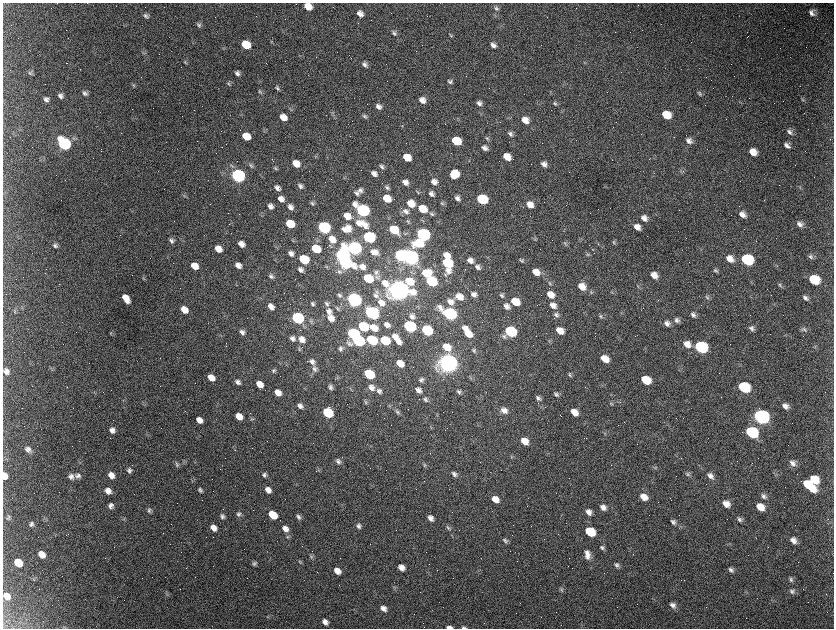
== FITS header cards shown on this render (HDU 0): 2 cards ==
NAXIS1  =                 1663 / length of data axis 1
NAXIS2  =                 1252 / length of data axis 2

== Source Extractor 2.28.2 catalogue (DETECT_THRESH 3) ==
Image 1663 x 1252 px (HDU 0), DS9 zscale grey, zoomed out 1/2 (1 PNG px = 2 x 2 image px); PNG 836 x 630 px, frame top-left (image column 2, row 1251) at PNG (3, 3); no overlay
Background 2490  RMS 42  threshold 127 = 3 sigma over >= 5 px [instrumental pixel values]
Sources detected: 463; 138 cannot appear on this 1/2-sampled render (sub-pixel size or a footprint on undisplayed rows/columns) and are not listed; the other 325 listed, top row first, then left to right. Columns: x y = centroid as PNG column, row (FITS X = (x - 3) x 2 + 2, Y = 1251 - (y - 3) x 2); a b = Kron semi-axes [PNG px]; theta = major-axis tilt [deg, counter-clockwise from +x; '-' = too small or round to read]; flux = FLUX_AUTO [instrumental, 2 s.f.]
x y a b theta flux
308 7 7 6 - 1.2e+05
496 8 8 6 -52 2.6e+04
812 13 8 7 - 4.6e+04
360 14 7 6 - 5.4e+04
146 16 7 6 - 2.5e+04
199 25 7 5 -34 2.0e+04
394 33 7 4 -50 1.9e+04
450 36 6 3 -37 1.0e+04
271 41 5 3 - 8.4e+03
246 45 7 6 - 2.5e+05
493 45 6 5 - 4.0e+04
143 52 6 3 -11 1.0e+04
185 62 6 4 -50 1.3e+04
365 65 7 5 -42 3.0e+04
30 73 6 5 - 1.6e+04
237 73 5 4 - 2.8e+04
450 82 7 5 -25 2.4e+04
229 84 7 4 -37 1.5e+04
133 85 5 4 - 1.3e+04
277 88 7 4 -49 1.7e+04
260 92 7 3 -41 1.1e+04
85 93 6 5 - 2.7e+04
699 93 7 4 -44 1.8e+04
61 96 6 5 - 3.2e+04
46 99 6 5 - 3.0e+04
422 100 8 6 -34 5.5e+04
803 100 4 3 - 7.9e+03
479 103 7 5 -35 3.2e+04
555 104 7 5 -43 1.8e+04
379 107 7 5 -32 3.7e+04
291 109 7 3 -49 1.0e+04
332 113 5 4 - 1.3e+04
666 115 7 6 - 1.7e+05
365 116 7 5 -35 2.1e+04
283 117 6 5 - 9.3e+04
525 120 7 6 - 8.5e+04
264 130 6 3 -60 1.0e+04
789 132 8 5 -43 3.5e+04
510 134 7 5 -30 2.8e+04
246 136 7 5 -31 1.7e+05
74 138 7 5 -28 1.9e+04
487 139 6 3 -46 1.1e+04
456 141 7 6 - 2.9e+05
689 141 8 6 -35 4.5e+04
64 144 8 6 -42 2.3e+06
787 145 8 5 -43 3.8e+04
485 148 6 5 - 3.7e+04
753 152 7 6 - 9.4e+04
315 157 5 4 - 1.0e+04
407 157 7 5 -33 1.6e+05
507 157 7 5 -40 1.3e+05
272 160 4 1 - 5.5e+03
296 164 6 5 - 1.0e+05
544 164 6 5 - 4.3e+04
251 165 8 5 -38 2.2e+04
382 167 7 4 -35 2.2e+04
276 168 7 4 -39 1.5e+04
681 171 4 2 - 8.0e+03
374 174 6 5 - 4.8e+04
454 174 7 7 - 2.1e+05
238 176 7 6 - 3.3e+06
405 182 6 5 - 4.9e+04
434 182 8 7 - 4.9e+04
300 186 7 5 -44 2.7e+04
387 187 7 4 -44 2.2e+04
277 188 7 5 -47 3.9e+04
360 190 7 6 - 3.1e+04
418 192 5 3 - 9.6e+03
357 193 7 6 - 2.6e+04
431 194 6 6 - 3.4e+04
184 195 4 3 - 8.1e+03
457 198 6 4 -35 3.2e+04
281 199 7 5 -40 5.6e+04
387 199 7 5 -34 1.8e+05
482 199 7 6 - 7.5e+05
312 203 7 4 -35 1.6e+04
411 204 7 6 - 1.2e+05
442 204 7 5 -35 1.6e+04
530 205 8 6 -37 7.8e+04
270 206 6 5 - 4.4e+04
290 207 7 6 - 4.1e+04
422 209 7 6 - 1.9e+05
362 210 8 6 -35 2.7e+06
406 211 9 6 -35 3.8e+04
431 214 7 4 -39 1.8e+04
742 214 8 6 -44 6.0e+04
347 216 8 6 -34 1.0e+05
644 218 8 7 - 5.3e+04
358 223 8 5 -43 4.2e+04
290 224 7 5 -35 3.0e+05
799 224 8 5 -44 3.7e+04
364 225 15 8 -45 1.0e+05
324 227 7 6 - 1.9e+06
637 227 7 6 - 6.4e+04
348 229 9 7 -84 8.1e+04
344 230 7 4 -59 3.9e+04
394 230 7 5 -37 3.6e+05
405 233 4 3 - 8.0e+03
423 235 7 6 - 2.4e+06
369 237 7 6 - 1.5e+06
332 239 9 7 -51 1.0e+05
535 239 5 3 - 1.0e+04
171 240 6 5 - 2.7e+04
293 241 3 2 - 6.1e+03
613 242 6 4 88 1.1e+04
419 243 10 7 2 3.0e+05
565 243 7 4 -37 1.6e+04
241 244 7 5 -43 5.8e+04
55 245 7 6 - 2.6e+04
276 247 4 2 - 7.0e+03
354 248 8 6 -20 4.0e+06
218 249 7 5 -39 9.0e+04
316 249 7 5 -35 3.9e+05
374 252 8 5 -20 5.7e+04
291 253 6 4 -44 3.5e+04
342 255 7 6 - 3.8e+06
401 255 7 6 - 1.5e+06
587 255 6 4 -56 1.2e+04
446 256 6 6 - 8.8e+04
410 257 8 6 -33 6.1e+06
810 257 7 5 -47 2.1e+04
304 259 7 5 -35 5.6e+05
730 259 8 6 -36 8.1e+04
471 260 7 5 -42 5.4e+04
521 260 6 5 - 1.5e+04
747 260 8 6 -25 9.9e+05
345 263 8 6 -23 2.4e+06
447 263 7 6 - 6.0e+05
238 265 6 5 - 5.3e+04
195 266 7 5 -39 1.3e+05
362 267 7 5 -38 5.3e+04
477 267 8 5 -43 3.4e+04
301 270 6 5 - 3.4e+04
448 271 10 7 59 6.7e+04
715 271 7 5 -15 1.8e+04
336 272 2 2 - 2.9e+03
339 272 6 4 -44 1.5e+04
376 272 7 6 - 2.4e+04
536 272 8 6 -35 9.4e+04
426 273 8 7 - 2.6e+05
654 275 7 5 -35 7.0e+04
271 276 6 5 - 2.3e+04
143 277 3 2 - 1.1e+04
368 278 7 5 -34 4.1e+05
377 278 8 4 -38 2.3e+04
814 280 8 6 -28 3.5e+05
409 281 8 6 -35 1.9e+05
431 281 7 6 - 8.5e+05
550 283 7 5 -57 1.9e+04
779 285 6 6 - 1.8e+04
582 286 8 6 -38 1.0e+05
638 287 6 3 -55 1.0e+04
399 289 10 7 -23 1.2e+07
591 292 5 3 - 1.0e+04
612 293 4 3 - 8.5e+03
474 294 6 4 -45 3.6e+04
339 295 7 5 -46 2.2e+04
550 295 8 6 -39 8.6e+04
376 296 8 7 - 3.5e+04
502 296 6 5 - 1.8e+04
459 297 7 6 - 9.3e+04
707 297 8 4 -57 1.7e+04
126 298 9 5 -56 1.0e+05
805 298 7 4 -45 2.9e+04
354 300 7 6 - 4.6e+06
450 302 9 6 -43 5.6e+04
515 302 7 6 - 2.2e+05
381 303 9 7 -42 6.7e+04
312 304 5 4 - 1.7e+04
327 304 6 5 - 2.1e+04
553 305 9 7 -31 6.1e+04
507 306 7 6 - 4.6e+04
271 307 6 5 - 5.2e+04
337 308 6 4 -52 1.3e+04
184 310 6 5 - 1.2e+05
329 312 8 6 -55 4.7e+04
371 313 8 6 -31 1.9e+06
449 313 8 6 -32 2.5e+06
693 314 7 5 -58 2.8e+04
556 315 7 5 -50 2.6e+04
412 316 6 5 - 3.3e+04
601 316 6 5 - 1.5e+04
297 318 7 6 - 1.9e+06
331 318 7 5 -46 6.8e+04
677 320 8 6 -40 2.8e+04
311 321 7 5 -85 2.0e+04
667 323 7 5 -44 3.8e+04
387 325 6 4 -37 4.4e+04
363 326 7 5 -35 5.9e+05
409 326 7 6 - 1.5e+06
374 328 8 6 -33 1.2e+05
752 328 8 6 -40 3.0e+04
427 330 7 6 - 7.5e+05
804 330 7 4 -51 1.8e+04
510 331 7 6 - 1.1e+06
560 331 7 5 -35 1.1e+05
242 332 6 5 - 3.3e+04
467 332 13 6 -56 1.8e+05
353 334 7 6 - 1.5e+06
504 336 7 6 - 2.4e+04
395 337 8 6 -36 7.1e+04
293 338 7 6 - 3.7e+04
301 340 9 7 -37 7.0e+04
372 340 7 5 -34 7.7e+05
385 340 7 5 -34 4.8e+05
300 341 2 2 - 1.1e+04
358 341 7 6 - 1.6e+06
398 342 6 5 - 4.6e+04
550 342 5 2 - 8.4e+03
687 344 9 7 -31 8.1e+04
226 346 2 1 - 7.6e+03
447 347 8 6 -39 1.6e+05
700 347 8 6 -27 1.5e+06
340 348 7 6 - 2.5e+04
299 349 5 4 - 1.1e+04
474 350 6 5 - 1.7e+04
605 359 7 5 -32 1.3e+05
307 361 2 2 - 4.1e+03
312 361 8 6 -41 3.7e+04
448 362 8 7 - 1.1e+07
400 363 7 5 -37 1.3e+05
315 369 8 6 -68 3.0e+04
6 371 7 6 - 4.1e+04
273 371 6 5 - 1.8e+04
369 374 7 5 -37 6.6e+05
570 375 6 4 -77 1.4e+04
211 378 7 5 -42 1.0e+05
337 378 5 3 - 9.6e+03
421 380 7 5 -47 2.4e+04
646 380 7 6 - 3.0e+05
238 382 7 5 -44 3.3e+04
260 384 6 5 - 9.1e+04
330 387 6 5 - 2.3e+04
744 387 8 6 -28 7.3e+05
372 388 9 6 -41 5.0e+04
418 390 6 5 - 4.0e+04
379 391 7 5 -40 3.0e+04
278 392 6 5 - 8.3e+04
459 392 6 5 - 2.3e+04
556 394 6 6 - 2.1e+04
538 398 7 5 -50 2.7e+04
425 400 7 4 -47 1.9e+04
366 402 6 5 - 1.6e+04
611 403 6 4 -30 1.4e+04
300 406 6 5 - 3.5e+04
785 406 7 6 - 4.7e+04
504 410 9 7 -34 5.8e+04
397 412 8 5 -44 2.1e+04
574 412 7 5 -35 9.0e+04
328 413 7 6 - 7.6e+05
239 416 6 5 - 1.0e+05
761 416 8 7 - 4.2e+06
252 419 7 4 -40 1.4e+04
199 420 6 5 - 6.7e+04
112 430 6 5 - 4.3e+04
751 432 8 6 -28 9.4e+05
605 434 5 3 - 9.6e+03
524 441 7 5 -37 1.2e+05
28 449 8 7 - 4.0e+04
512 457 5 4 - 1.1e+04
338 461 8 6 -53 2.8e+04
793 463 8 6 -55 4.4e+04
176 465 6 5 - 1.7e+04
424 465 6 5 - 1.4e+04
654 468 4 2 - 7.3e+03
129 470 6 5 - 2.4e+04
454 474 7 6 - 3.0e+04
687 474 7 5 -28 1.9e+04
111 475 6 5 - 6.2e+04
264 475 6 5 - 2.5e+04
4 476 6 5 - 8.1e+04
71 476 8 7 - 3.8e+04
78 476 8 7 - 3.4e+04
710 476 9 6 -43 4.7e+04
814 479 8 6 -32 1.9e+05
809 485 14 6 -39 3.3e+05
200 490 5 4 - 1.9e+04
268 490 6 5 - 6.2e+04
108 491 7 6 - 5.3e+04
764 496 9 6 -37 2.9e+04
644 497 8 6 -38 9.1e+04
495 499 7 5 -39 9.4e+04
726 504 8 6 -32 7.8e+04
111 506 6 6 - 3.2e+04
603 507 7 6 - 4.8e+04
760 507 8 6 -36 1.2e+05
149 511 5 5 - 1.9e+04
589 512 7 5 -45 4.7e+04
239 514 7 5 -90 2.2e+04
273 515 7 5 -40 2.7e+05
222 516 6 5 - 2.6e+04
8 517 7 5 35 1.8e+04
298 517 6 5 - 2.4e+04
430 518 6 5 - 4.3e+04
740 519 7 5 -40 2.6e+04
673 522 8 5 -44 2.7e+04
32 524 7 6 - 2.4e+04
359 526 6 5 - 2.4e+04
448 527 7 4 -48 1.4e+04
214 528 7 5 -38 6.6e+04
285 529 8 6 -46 5.5e+04
590 532 7 6 - 4.1e+05
288 537 5 4 - 1.2e+04
793 540 7 5 -47 5.3e+04
505 541 7 4 -38 2.0e+04
602 548 6 5 - 2.1e+04
42 554 6 5 - 8.0e+04
587 555 11 7 -78 6.9e+04
311 556 6 5 - 1.6e+04
300 561 6 5 - 1.2e+04
18 562 7 6 - 2.4e+05
254 563 5 5 - 2.1e+04
617 565 8 6 -46 2.6e+04
401 567 7 5 -38 6.1e+04
731 570 8 5 -41 2.7e+04
337 571 6 5 - 7.2e+04
791 579 6 5 - 1.8e+04
561 590 8 4 -62 1.6e+04
792 591 8 6 -42 2.8e+04
7 596 6 5 - 7.1e+04
673 605 8 6 -40 4.0e+04
383 608 6 5 - 4.7e+04
325 622 7 5 -43 4.3e+04
449 627 6 3 -3 3.0e+04
464 627 7 3 -4 1.5e+04
At the frame edge (FLAGS 8, measured only in part): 3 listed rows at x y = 4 476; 449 627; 464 627
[138 sub-pixel or undisplayed-footprint detections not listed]